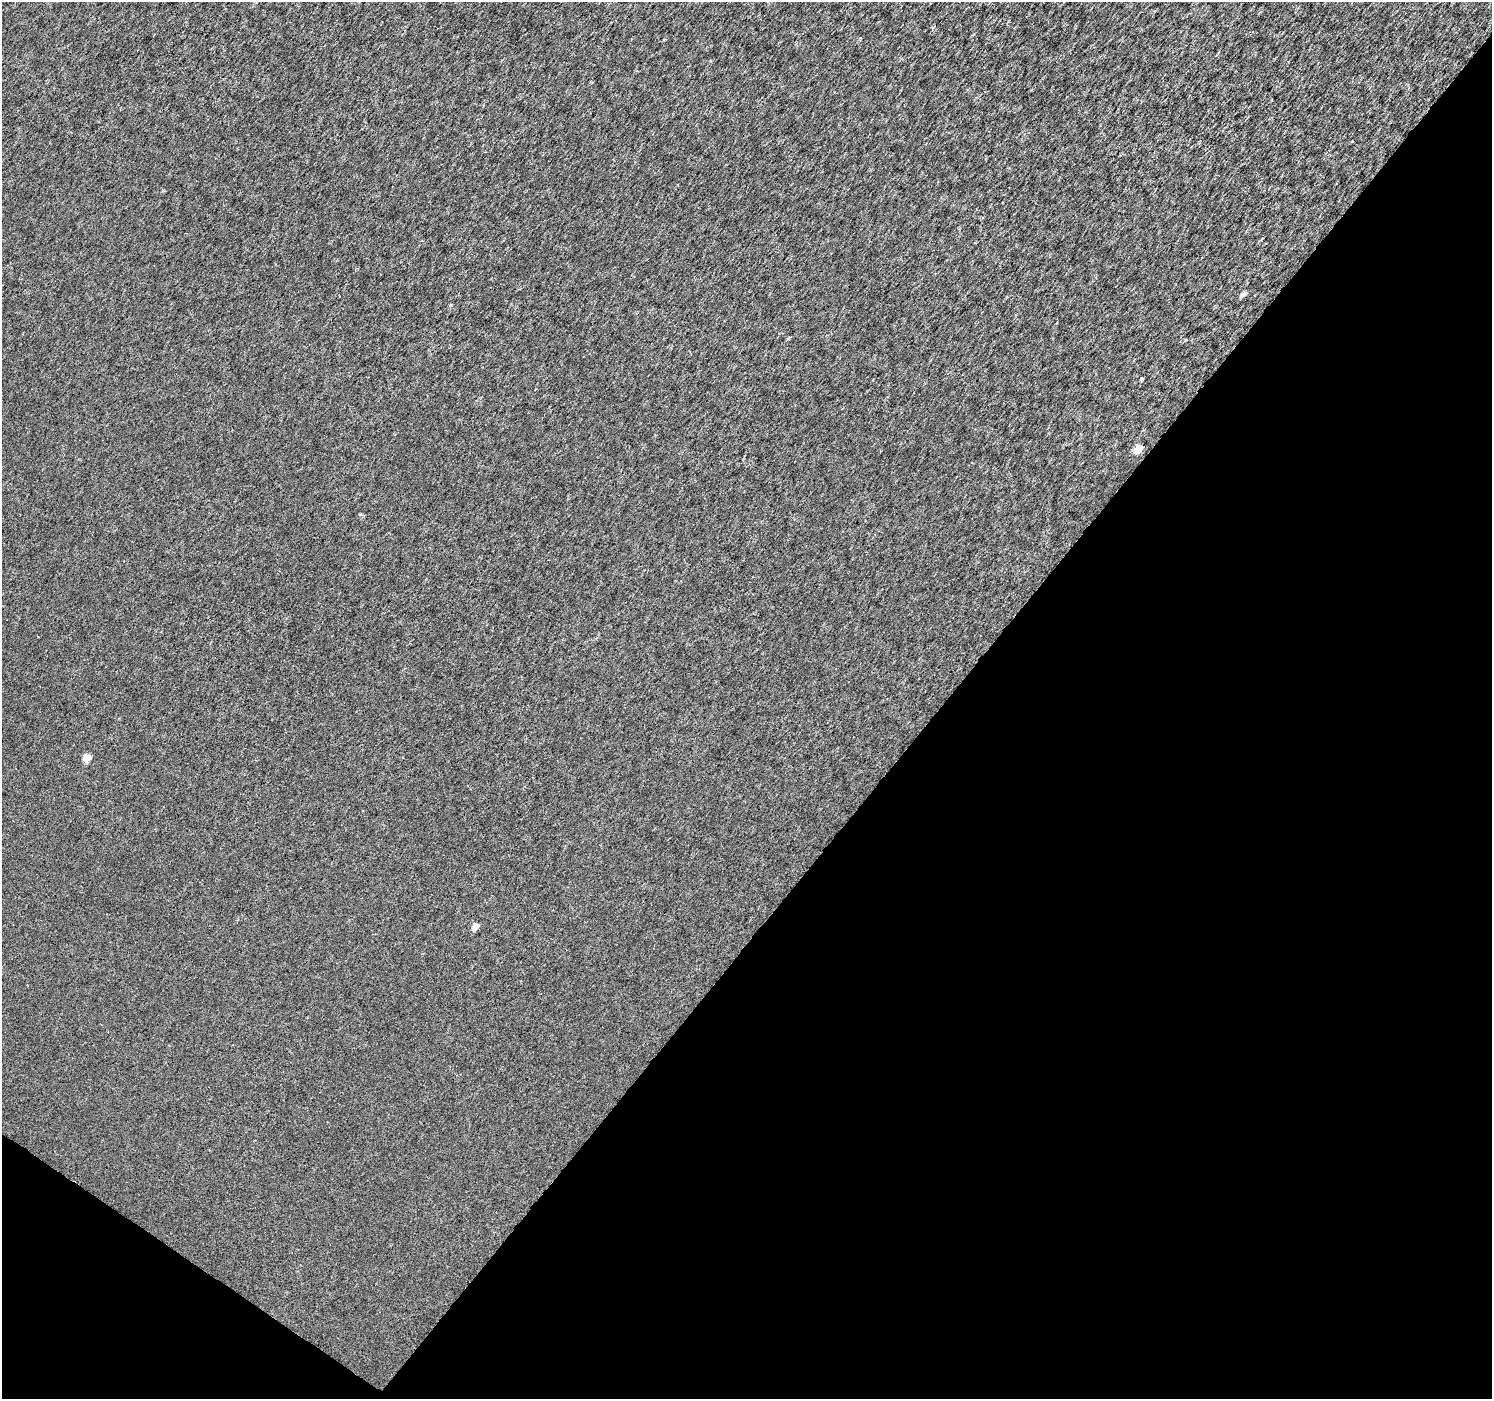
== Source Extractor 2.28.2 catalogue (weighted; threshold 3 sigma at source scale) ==
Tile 15 of 4 x 4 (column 3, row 4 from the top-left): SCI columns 2989-4478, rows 245-1641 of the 5969 x 6009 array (HDU 1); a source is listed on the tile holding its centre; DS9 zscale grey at full resolution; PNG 1494 x 1401 px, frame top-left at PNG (2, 2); no overlay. Shown black and unused: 39% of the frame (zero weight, under 3 of 6 exposures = <1% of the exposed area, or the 3 px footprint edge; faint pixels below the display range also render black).
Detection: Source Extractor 2.28.2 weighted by HDU 2 'WHT'; one run over the whole footprint, this tile lists its part. Background 2.44e-04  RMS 0.0019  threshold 0.00763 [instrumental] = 3 sigma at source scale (4.09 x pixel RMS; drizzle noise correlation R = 1.36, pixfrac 0.8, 0.0396/0.0396 arcsec/px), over >= 5 px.
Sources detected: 6; all 6 listed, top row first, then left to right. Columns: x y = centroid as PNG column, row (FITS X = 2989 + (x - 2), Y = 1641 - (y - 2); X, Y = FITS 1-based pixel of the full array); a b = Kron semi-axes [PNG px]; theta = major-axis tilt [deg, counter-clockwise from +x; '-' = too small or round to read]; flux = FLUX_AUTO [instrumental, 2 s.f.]
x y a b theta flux
1352 141 3 2 - 0.2
1243 294 7 6 - 0.52
451 305 4 3 - 0.31
1138 449 6 5 - 3.4
87 758 5 5 - 2.8
475 926 6 5 - 1.5